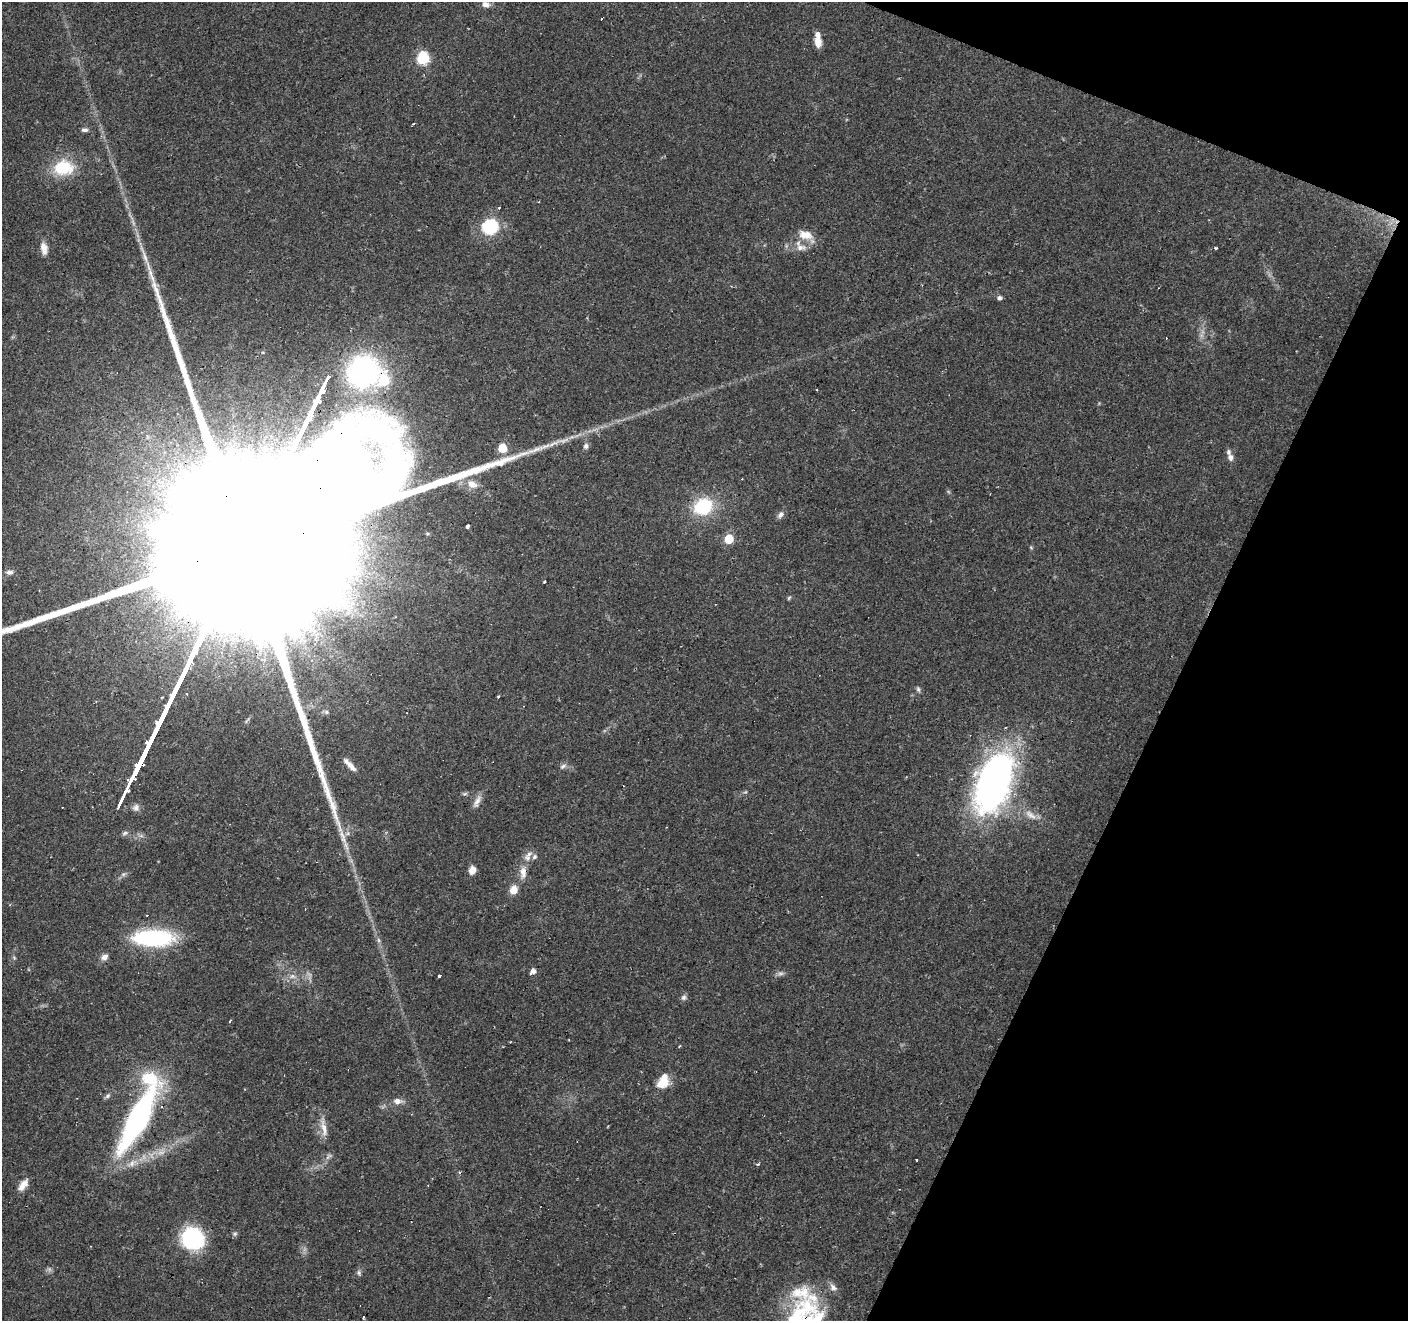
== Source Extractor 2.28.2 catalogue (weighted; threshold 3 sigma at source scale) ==
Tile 8 of 4 x 4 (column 4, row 2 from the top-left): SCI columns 4221-5626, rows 2844-4162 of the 5631 x 5751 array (HDU 1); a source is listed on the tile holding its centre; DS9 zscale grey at full resolution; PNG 1410 x 1323 px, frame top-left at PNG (2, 2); no overlay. Shown black and unused: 20% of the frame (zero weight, under 2 of 3 exposures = <1% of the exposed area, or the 3 px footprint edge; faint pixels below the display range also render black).
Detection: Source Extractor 2.28.2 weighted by HDU 2 'WHT'; one run over the whole footprint, this tile lists its part. Background 0.0879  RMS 0.0051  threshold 0.0228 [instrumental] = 3 sigma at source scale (4.5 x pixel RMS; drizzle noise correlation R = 1.50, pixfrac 1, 0.0396/0.0396 arcsec/px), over >= 5 px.
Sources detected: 82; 2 too faint to see at this stretch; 6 cosmic-ray / hot-pixel residue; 1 long thin detection or spike segment (spike, bleed or trail) — not listed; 8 inside a brighter listed object's ellipse — not listed separately; the other 65 listed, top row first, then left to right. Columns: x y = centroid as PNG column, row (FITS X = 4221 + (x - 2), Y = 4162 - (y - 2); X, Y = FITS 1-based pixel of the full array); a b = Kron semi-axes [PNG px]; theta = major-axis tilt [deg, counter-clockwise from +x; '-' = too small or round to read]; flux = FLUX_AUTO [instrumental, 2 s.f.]
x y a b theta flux
486 4 10 7 -17 2.5
602 19 3 3 - 1.1
818 42 10 7 -85 5.7
423 58 6 6 - 61
413 124 3 2 - 0.88
85 130 9 4 0 1.4
63 167 23 17 4 20
499 208 3 2 - 0.99
490 226 19 18 - 22
805 235 21 12 -13 7.3
801 247 16 9 -2 4.7
44 248 17 8 -79 4.1
1216 248 4 3 - 0.9
999 298 5 5 - 1.6
363 371 26 25 - 100
816 389 3 2 - 0.63
586 446 7 7 - 1.7
502 448 6 5 - 18
1231 458 8 6 -78 2.2
472 484 16 10 -25 5.5
703 506 18 14 24 30
781 515 10 6 43 1.9
467 526 4 3 - 8.3
729 539 6 5 - 20
1031 548 6 3 -21 0.51
9 572 10 6 0 1.8
544 582 3 3 - 1.2
789 598 6 4 46 0.7
918 689 8 5 -80 1.1
498 696 4 3 - 0.56
326 712 7 6 - 1.2
350 765 20 5 -46 3.9
563 766 10 6 25 1.6
994 782 56 30 71 220
745 792 6 3 17 0.65
464 794 8 3 19 0.84
477 801 20 7 66 3.2
1030 815 20 8 -36 5
348 833 7 6 - 1.6
529 854 9 7 30 2.3
472 870 9 7 70 3.7
523 872 19 9 90 5
513 890 8 7 - 6.4
153 938 40 16 0 57
379 940 7 4 -88 1
104 957 10 7 36 2.3
533 971 6 5 - 2.8
780 974 10 4 0 1.5
292 976 9 6 0 2.2
439 976 4 3 - 1.7
683 997 8 6 44 1.3
230 1021 3 2 - 0.79
679 1046 4 3 - 0.46
663 1081 18 12 63 9.3
108 1096 8 5 42 1.2
397 1101 10 7 -4 3.1
137 1119 76 19 62 120
324 1128 30 7 -80 5.7
917 1160 3 3 - 1.9
757 1164 5 3 - 1
23 1185 17 8 52 4.4
235 1234 6 5 - 1
192 1238 15 14 - 79
359 1273 9 5 -75 1.1
807 1308 45 30 41 35
Overlapping masked pixels (flux is a lower limit): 2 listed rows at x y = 363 371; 137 1119